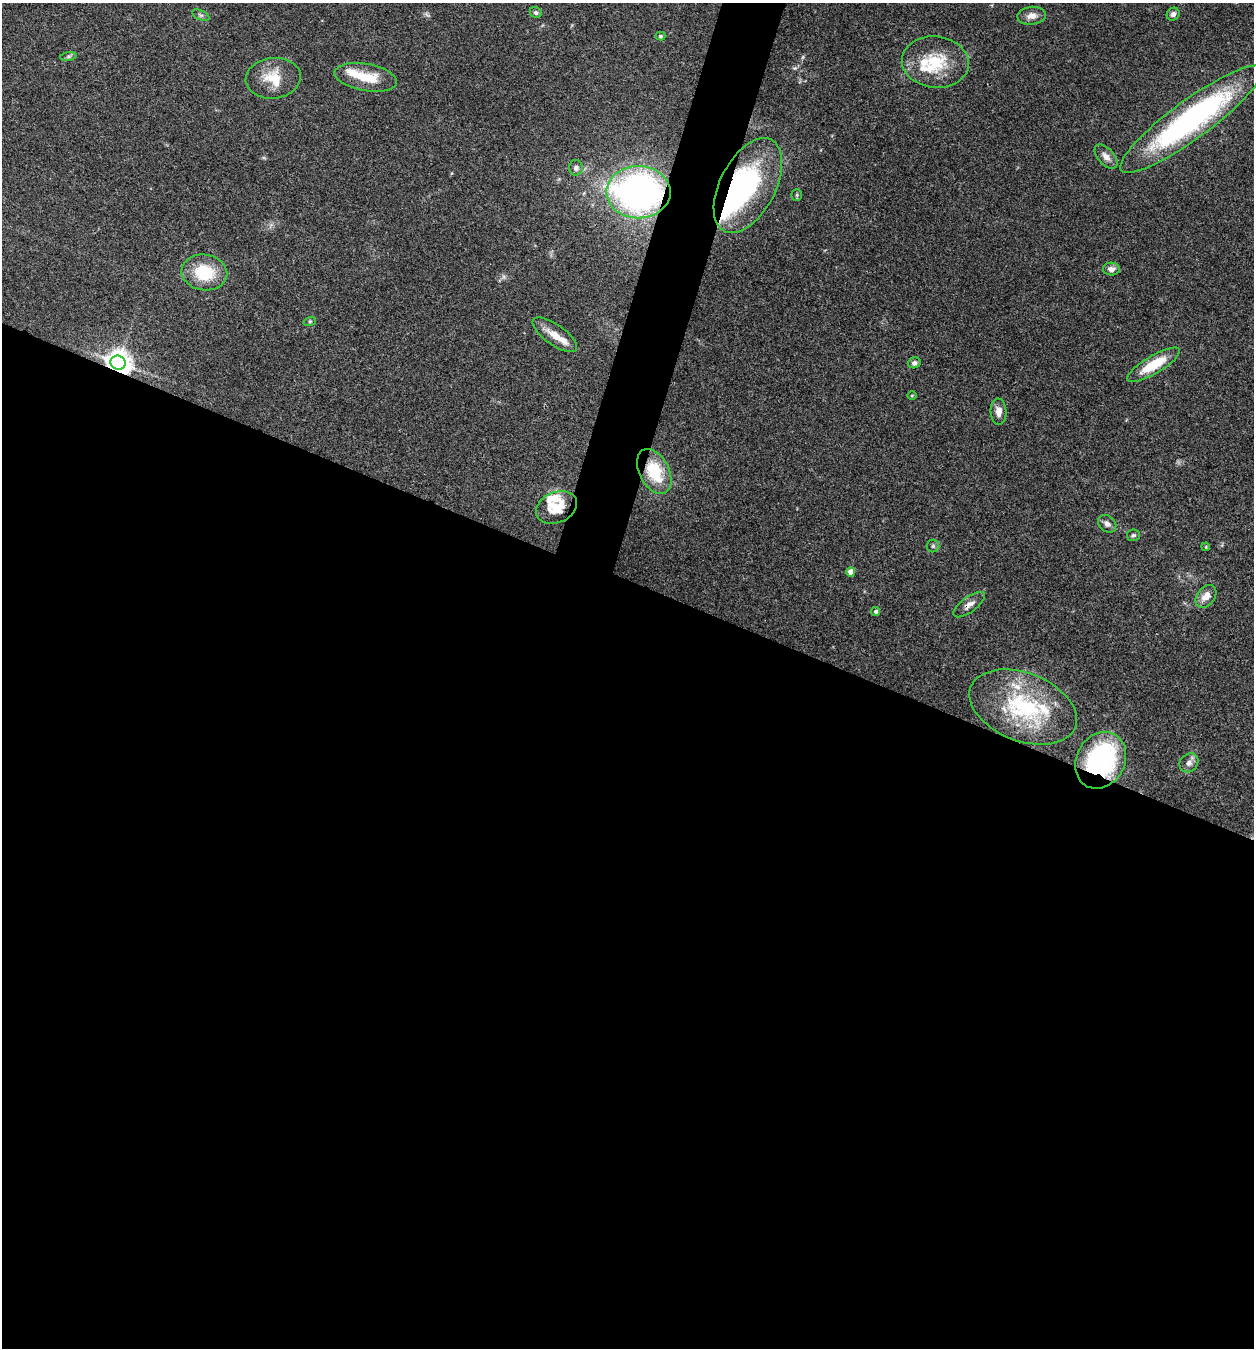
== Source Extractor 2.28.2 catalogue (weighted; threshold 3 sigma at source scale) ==
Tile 14 of 4 x 4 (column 2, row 4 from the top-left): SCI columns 1517-2768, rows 3-1348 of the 5407 x 5394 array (HDU 1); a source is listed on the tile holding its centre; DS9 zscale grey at full resolution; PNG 1256 x 1350 px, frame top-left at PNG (2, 3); each listed source drawn as its Kron ellipse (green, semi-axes under 4 px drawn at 4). Shown black and unused: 59% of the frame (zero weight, under 3 of 4 exposures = <1% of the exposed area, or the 3 px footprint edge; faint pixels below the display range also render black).
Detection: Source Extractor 2.28.2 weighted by HDU 2 'WHT'; one run over the whole footprint, this tile lists its part. Background 0.113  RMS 0.0062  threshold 0.0278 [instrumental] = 3 sigma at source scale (4.5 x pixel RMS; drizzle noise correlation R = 1.50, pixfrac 1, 0.05/0.05 arcsec/px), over >= 5 px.
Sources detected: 47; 2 inside a brighter object's white glare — neither listed nor drawn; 8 inside a brighter listed object's ellipse — not listed separately; the other 37 listed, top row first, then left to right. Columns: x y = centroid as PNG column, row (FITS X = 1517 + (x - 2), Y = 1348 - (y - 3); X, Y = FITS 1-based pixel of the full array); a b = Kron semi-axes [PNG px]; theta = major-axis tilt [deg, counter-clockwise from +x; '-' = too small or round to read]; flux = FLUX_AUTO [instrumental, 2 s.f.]
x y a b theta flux
536 12 6 5 - 1.4
1173 14 7 6 - 2.2
201 15 9 5 -25 1.4
1032 16 14 9 8 4.6
661 36 5 4 - 0.93
68 56 8 4 9 1.2
935 62 33 25 -6 28
366 77 31 13 -10 17
273 78 27 20 6 15
1191 119 87 19 36 150
1106 157 14 8 -49 4.1
576 168 7 7 - 2.4
748 186 51 28 63 85
638 192 32 26 -1 240
797 195 6 5 - 0.94
1111 269 8 6 -3 3.3
204 272 23 18 -8 25
310 321 6 4 19 0.81
555 335 26 10 -35 9.1
118 363 7 7 - 640
914 363 6 5 - 1.7
1153 365 30 9 31 20
912 396 5 3 - 0.55
999 412 13 8 -87 4.9
654 471 24 15 -63 26
557 507 21 15 23 16
1107 524 10 8 -41 2.7
1133 535 6 5 - 1.2
933 546 6 6 - 1.2
1206 547 4 3 - 0.56
851 572 4 4 - 7.1
1206 596 12 9 52 6.2
969 605 18 7 36 4.2
876 611 4 4 - 1.4
1023 707 56 34 -21 63
1101 760 29 24 62 91
1189 763 10 8 48 3.4
Overlapping masked pixels (flux is a lower limit): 5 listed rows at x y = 638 192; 118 363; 654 471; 969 605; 1101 760